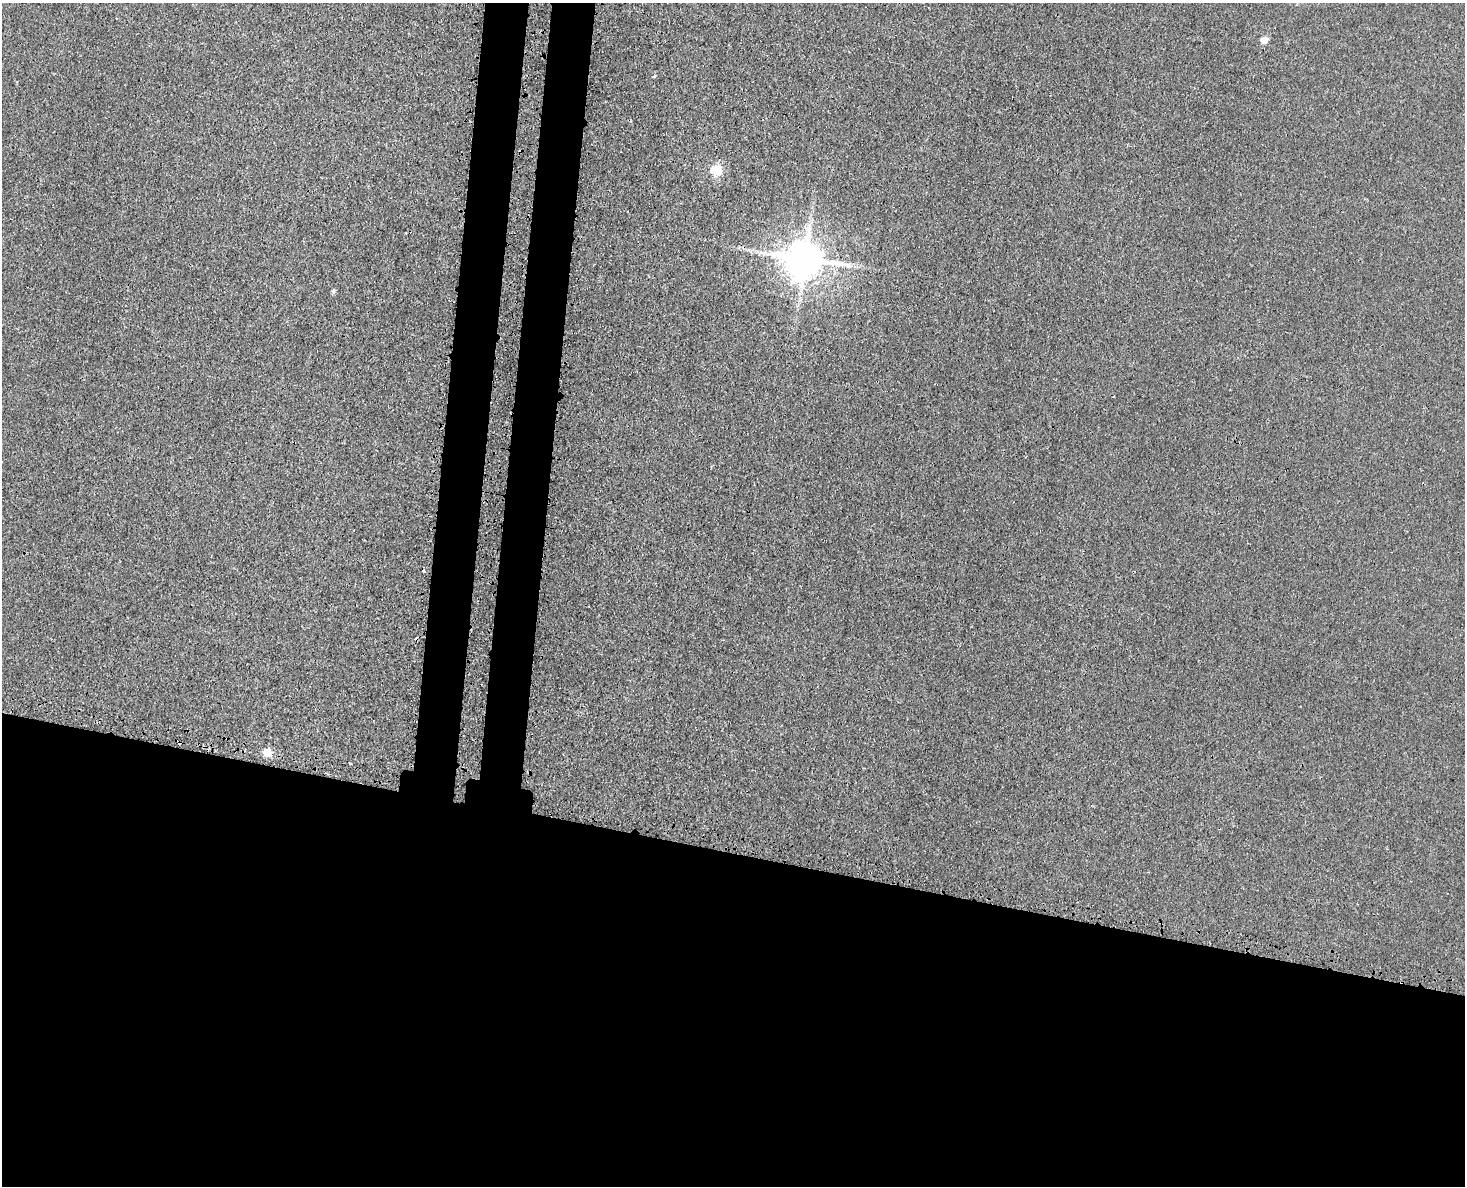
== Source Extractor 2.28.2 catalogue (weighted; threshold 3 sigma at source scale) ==
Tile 11 of 3 x 4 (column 2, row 4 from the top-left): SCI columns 1761-3223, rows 57-1240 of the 4872 x 4844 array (HDU 1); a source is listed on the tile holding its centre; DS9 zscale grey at full resolution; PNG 1467 x 1188 px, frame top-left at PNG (2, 3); no overlay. Shown black and unused: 32% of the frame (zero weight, under 3 of 4 exposures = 7% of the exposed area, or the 3 px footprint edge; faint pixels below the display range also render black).
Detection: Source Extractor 2.28.2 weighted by HDU 2 'WHT'; one run over the whole footprint, this tile lists its part. Background 0.00847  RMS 0.0023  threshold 0.0102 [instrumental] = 3 sigma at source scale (4.5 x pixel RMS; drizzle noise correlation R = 1.50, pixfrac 1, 0.05/0.05 arcsec/px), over >= 5 px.
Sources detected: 8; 2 cosmic-ray / hot-pixel residue — not listed; the other 6 listed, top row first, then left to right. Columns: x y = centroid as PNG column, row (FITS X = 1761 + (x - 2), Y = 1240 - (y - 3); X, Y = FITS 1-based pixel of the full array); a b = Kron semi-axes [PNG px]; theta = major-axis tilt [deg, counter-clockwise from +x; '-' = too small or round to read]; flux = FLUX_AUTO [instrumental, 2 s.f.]
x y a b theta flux
1264 40 5 5 - 4.8
654 76 4 3 - 0.26
716 170 6 5 - 20
805 259 12 10 16 750
333 291 5 4 - 0.58
267 753 5 5 - 9